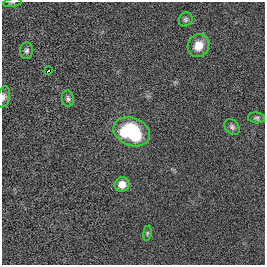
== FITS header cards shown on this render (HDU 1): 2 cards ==
NAXIS1  =                  263
NAXIS2  =                  263

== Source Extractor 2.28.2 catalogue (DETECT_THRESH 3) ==
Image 263 x 263 px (HDU 1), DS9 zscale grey, 1 PNG px = 1 image px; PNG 267 x 267 px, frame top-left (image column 1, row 263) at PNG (2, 2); each listed source drawn as its Kron ellipse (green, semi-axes under 4 px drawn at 4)
Background 8.87e-04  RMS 0.06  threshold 0.179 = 3 sigma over >= 5 px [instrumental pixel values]
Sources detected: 12; all 12 listed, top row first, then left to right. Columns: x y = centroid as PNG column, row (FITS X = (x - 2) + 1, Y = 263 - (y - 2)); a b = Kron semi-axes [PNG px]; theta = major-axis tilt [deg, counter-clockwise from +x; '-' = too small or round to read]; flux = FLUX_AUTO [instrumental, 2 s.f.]
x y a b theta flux
12 3 9 3 9 5
186 19 7 6 - 10
198 46 12 10 60 51
26 51 8 6 85 11
48 71 3 2 - 6
3 97 11 6 74 14
68 99 8 6 -79 11
256 118 8 5 -6 8.4
232 127 9 6 -47 11
132 132 19 14 -21 320
122 184 7 7 - 45
147 233 7 4 82 5.8
At the frame edge (FLAGS 8, measured only in part): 2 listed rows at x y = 12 3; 3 97